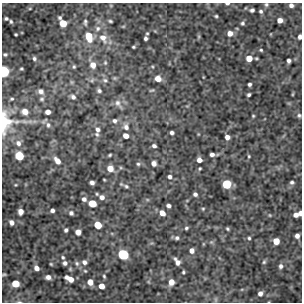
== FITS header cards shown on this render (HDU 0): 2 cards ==
NAXIS1  =                  300 / Width of image
NAXIS2  =                  300 / Height of image

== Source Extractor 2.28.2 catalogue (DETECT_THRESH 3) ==
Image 300 x 300 px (HDU 0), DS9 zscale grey, 1 PNG px = 1 image px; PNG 304 x 304 px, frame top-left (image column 1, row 300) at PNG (2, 3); no overlay
Background 590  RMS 1.2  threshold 3.51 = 3 sigma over >= 5 px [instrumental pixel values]
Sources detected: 132; all 132 listed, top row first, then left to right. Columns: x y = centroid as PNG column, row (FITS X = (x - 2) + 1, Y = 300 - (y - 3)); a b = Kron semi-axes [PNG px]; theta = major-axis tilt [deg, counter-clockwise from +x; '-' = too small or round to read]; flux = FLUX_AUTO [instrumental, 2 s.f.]
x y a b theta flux
227 4 5 3 - 140
266 4 5 5 - 130
291 5 5 4 - 240
30 8 5 3 - 77
252 10 4 4 - 180
261 11 5 4 - 140
216 16 3 3 - 100
6 18 4 3 - 140
60 18 5 4 - 140
280 20 5 4 - 450
110 21 4 3 - 120
11 22 4 3 - 120
85 22 10 6 -89 230
63 23 6 5 - 1600
242 23 5 5 - 150
123 26 6 4 1 87
97 28 8 7 - 370
147 33 3 3 - 77
230 33 6 5 - 530
16 34 3 3 - 88
89 36 9 6 -69 1700
199 36 6 4 72 98
300 37 5 3 - 220
103 38 15 10 -56 960
145 38 4 3 - 170
133 47 3 3 - 91
261 50 4 3 - 97
5 54 5 4 - 120
34 58 5 5 - 160
249 58 5 5 - 1100
289 61 4 4 - 210
105 63 6 4 -71 120
93 65 7 6 - 580
74 67 5 4 - 110
21 69 3 3 - 90
4 71 5 5 - 8900
114 78 6 5 - 100
158 79 6 5 - 590
92 80 7 4 46 150
105 80 7 6 - 200
71 82 7 4 -89 110
249 84 4 3 - 160
152 90 6 3 20 83
41 91 7 6 - 310
99 91 6 5 - 170
293 94 5 3 - 71
249 95 4 3 - 140
73 97 6 5 - 220
12 99 5 4 - 100
42 99 6 5 - 140
118 103 14 7 -56 380
25 111 7 6 - 590
48 112 5 4 - 380
299 115 6 4 -87 140
253 116 4 3 - 82
114 121 7 6 - 220
5 122 29 19 86 2500
48 125 8 6 -75 230
126 127 9 7 -65 360
98 129 9 6 -78 310
172 133 4 4 - 210
97 134 6 5 - 180
126 136 5 5 - 450
227 137 5 4 - 380
18 143 9 8 - 380
154 146 4 3 - 180
212 154 5 4 - 250
110 155 4 2 - 96
19 156 6 5 - 2900
249 156 4 3 - 79
199 160 5 4 - 440
57 161 9 6 -50 550
154 163 5 4 - 330
138 164 6 5 - 140
110 168 6 6 - 750
121 168 6 4 -19 97
200 169 3 3 - 86
169 177 5 5 - 210
104 180 3 2 - 65
92 182 5 4 - 250
292 182 5 4 - 160
227 184 5 5 - 4200
15 185 4 3 - 69
126 186 8 5 -28 180
195 194 4 4 - 210
102 197 7 6 - 380
84 199 5 5 - 260
92 203 5 5 - 2000
169 206 4 4 - 220
203 209 4 4 - 85
52 210 4 4 - 230
20 212 5 5 - 460
71 213 6 6 - 180
162 213 6 5 - 550
300 213 4 4 - 250
270 215 4 4 - 76
296 215 5 5 - 300
11 223 5 5 - 330
98 225 5 5 - 1600
186 228 5 4 - 120
228 229 4 3 - 110
66 230 4 4 - 160
78 232 5 5 - 600
297 236 4 4 - 320
177 238 6 5 - 180
249 238 4 4 - 110
276 241 5 5 - 900
211 242 6 5 - 130
192 251 6 6 - 360
123 254 6 5 - 8800
63 257 5 4 - 120
84 262 6 5 - 240
177 262 8 4 -56 420
264 262 6 4 72 130
65 263 5 5 - 220
77 263 7 6 - 190
51 264 3 3 - 82
281 266 6 5 - 230
36 268 5 4 - 400
85 271 5 4 - 81
183 272 5 4 - 110
4 274 4 3 - 89
104 276 5 4 - 110
48 277 5 4 - 320
70 279 8 4 -28 700
90 282 5 5 - 620
171 282 6 5 - 650
15 284 5 5 - 1600
101 286 5 5 - 600
260 293 6 5 - 280
216 300 9 4 90 120
19 302 6 4 -1 92
At the frame edge (FLAGS 8, measured only in part): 9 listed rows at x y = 227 4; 266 4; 291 5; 300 37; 4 71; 5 122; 300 213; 4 274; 19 302